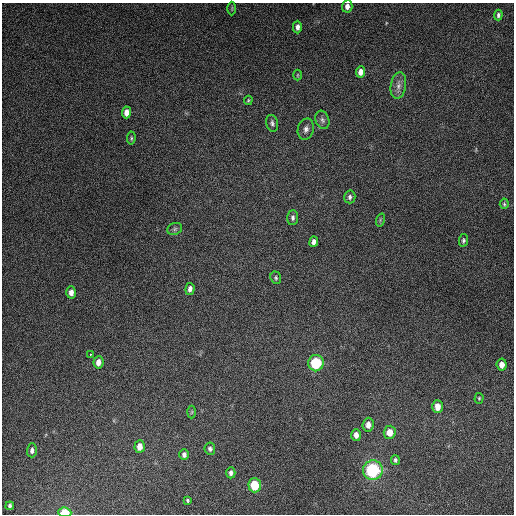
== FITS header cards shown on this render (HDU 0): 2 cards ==
NAXIS1  =                  512
NAXIS2  =                  512

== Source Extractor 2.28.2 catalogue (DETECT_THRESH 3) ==
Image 512 x 512 px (HDU 0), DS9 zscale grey, 1 PNG px = 1 image px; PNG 516 x 516 px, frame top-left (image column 1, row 512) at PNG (2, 3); each listed source drawn as its Kron ellipse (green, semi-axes under 4 px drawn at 4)
Background 4860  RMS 310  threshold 918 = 3 sigma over >= 5 px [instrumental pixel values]
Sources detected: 44; all 44 listed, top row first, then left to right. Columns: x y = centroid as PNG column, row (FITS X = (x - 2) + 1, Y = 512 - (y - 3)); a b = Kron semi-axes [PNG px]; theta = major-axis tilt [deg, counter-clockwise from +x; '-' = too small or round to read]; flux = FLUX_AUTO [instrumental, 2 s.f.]
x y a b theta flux
347 6 6 5 - 1.0e+05
232 8 7 3 89 2.4e+04
498 15 5 4 - 4.7e+04
297 27 6 4 -90 7.8e+04
361 72 6 4 82 1.2e+05
297 75 5 3 - 2.1e+04
398 86 13 7 81 1.3e+05
248 100 5 3 - 2.1e+04
127 112 6 4 86 1.5e+05
322 120 9 6 -69 7.3e+04
272 123 8 5 -75 5.5e+04
306 129 11 8 75 1.0e+05
131 138 6 4 83 3.1e+04
350 197 6 5 - 6.2e+04
504 204 5 4 - 2.9e+04
293 218 7 5 88 5.6e+04
380 220 7 4 73 3.3e+04
175 229 8 6 23 4.6e+04
463 240 6 4 79 4.1e+04
314 242 5 4 - 7.9e+04
276 278 6 5 - 3.6e+04
190 289 6 4 85 9.1e+04
71 292 6 4 87 1.1e+05
90 354 3 2 - 2.4e+04
98 362 6 5 - 1.5e+05
316 363 8 7 - 1.1e+06
502 365 6 5 - 1.6e+05
479 398 5 4 - 2.7e+04
438 407 6 5 - 1.9e+05
192 412 6 4 88 2.7e+04
368 425 7 5 87 1.3e+05
390 432 6 6 - 2.4e+05
356 435 6 5 - 1.2e+05
140 446 6 5 - 1.8e+05
210 449 6 5 - 5.1e+04
32 450 7 5 88 7.0e+04
184 455 5 4 - 7.1e+04
395 460 5 4 - 4.0e+04
373 470 10 9 - 1.7e+06
231 473 5 4 - 6.2e+04
255 485 7 6 - 7.0e+05
187 500 4 3 - 2.6e+04
10 506 4 3 - 3.8e+04
65 512 6 5 - 5.1e+05
At the frame edge (FLAGS 8, measured only in part): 2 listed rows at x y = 347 6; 65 512